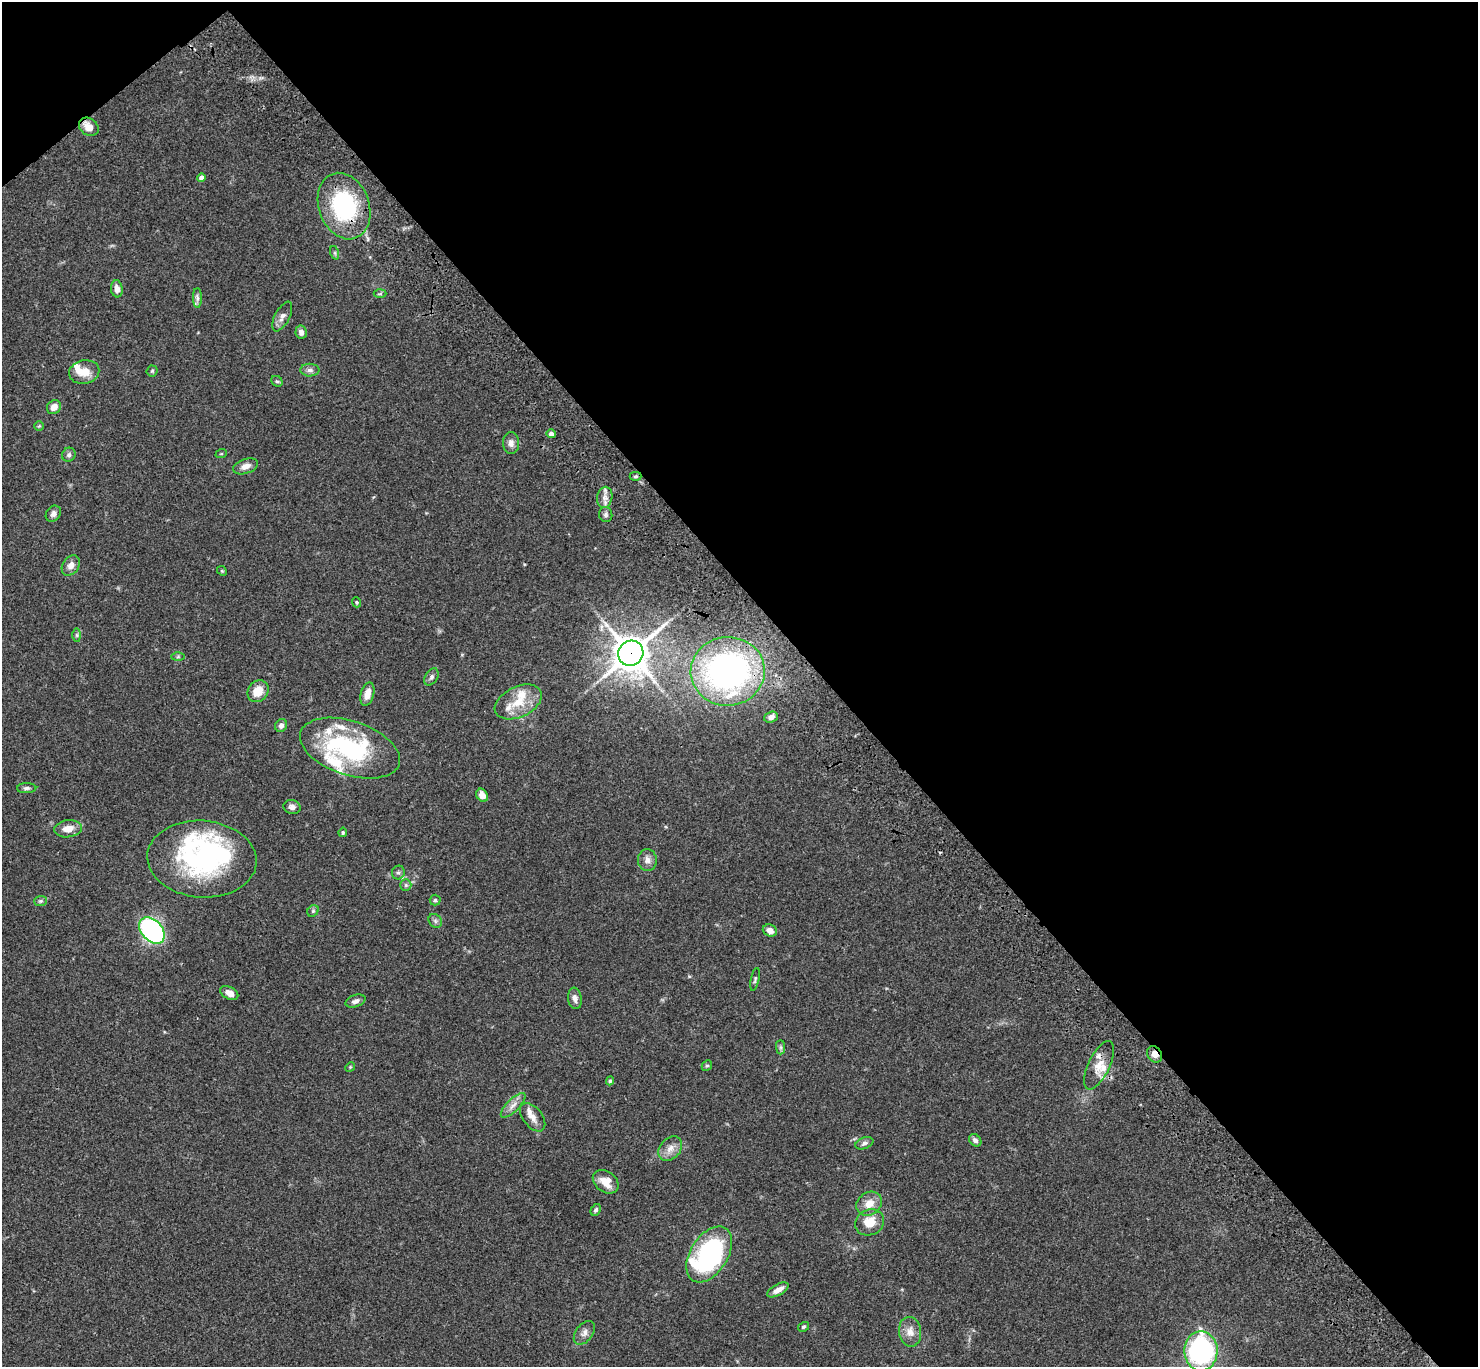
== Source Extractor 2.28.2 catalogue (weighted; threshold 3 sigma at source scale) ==
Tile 3 of 4 x 4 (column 3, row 1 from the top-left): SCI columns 3055-4530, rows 4478-5842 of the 6106 x 6084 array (HDU 1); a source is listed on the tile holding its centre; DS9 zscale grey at full resolution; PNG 1480 x 1369 px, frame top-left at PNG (2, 2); each listed source drawn as its Kron ellipse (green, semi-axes under 4 px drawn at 4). Shown black and unused: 45% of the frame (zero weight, under 3 of 4 exposures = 6% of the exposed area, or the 3 px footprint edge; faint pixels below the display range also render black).
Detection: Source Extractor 2.28.2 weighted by HDU 2 'WHT'; one run over the whole footprint, this tile lists its part. Background 0.0591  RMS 0.0053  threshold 0.0237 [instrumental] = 3 sigma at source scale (4.5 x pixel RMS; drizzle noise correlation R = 1.50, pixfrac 1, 0.05/0.05 arcsec/px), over >= 5 px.
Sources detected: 90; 2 inside a brighter object's white glare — neither listed nor drawn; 10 inside a brighter listed object's ellipse — not listed separately; the other 78 listed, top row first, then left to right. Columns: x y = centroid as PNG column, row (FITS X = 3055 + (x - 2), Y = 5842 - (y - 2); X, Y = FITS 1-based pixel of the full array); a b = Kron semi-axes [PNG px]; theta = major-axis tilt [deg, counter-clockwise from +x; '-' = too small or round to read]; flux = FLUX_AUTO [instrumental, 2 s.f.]
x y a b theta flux
89 127 10 8 -39 5.4
202 178 4 4 - 3.8
344 206 34 25 -70 56
335 253 7 4 -71 0.88
117 289 8 5 -83 3.4
380 294 6 4 2 0.73
197 298 10 4 -90 1.5
282 316 16 7 62 2.9
301 332 6 5 - 2.3
310 370 9 6 0 1.8
152 371 5 5 - 0.79
84 372 15 12 12 7.3
277 381 6 5 - 0.79
54 407 7 6 - 4.2
39 426 5 5 - 0.68
551 434 4 4 - 2
511 443 11 8 -89 2.7
221 454 6 3 19 0.54
69 455 7 6 - 1.4
246 466 13 7 18 3.5
636 476 6 4 1 0.83
605 497 10 7 80 2.9
53 514 9 7 50 1.9
606 514 7 6 - 1.3
71 566 11 8 56 3.5
222 571 5 4 - 0.59
357 602 5 4 - 0.66
77 635 7 4 -90 0.91
631 653 13 12 - 1000
178 657 6 4 1 0.76
728 671 37 34 4 150
431 677 9 6 59 1.5
258 691 12 9 51 7.8
367 694 12 6 75 4.9
518 702 25 15 26 12
771 717 7 5 20 2.1
281 726 7 6 - 1.9
350 748 52 27 -18 63
27 788 9 5 2 1.3
482 795 7 5 -56 4.2
292 807 9 7 -9 2.1
68 829 14 8 7 5.8
343 832 5 4 - 0.76
202 859 55 38 -4 82
647 860 11 9 -85 3
398 872 7 6 - 1.1
406 885 6 5 - 0.92
435 900 5 5 - 0.85
40 901 6 5 - 0.92
313 911 6 5 - 0.96
435 921 7 6 - 1.3
152 930 15 10 -47 88
770 931 7 5 -25 3.1
755 979 11 4 78 1
229 993 10 6 -28 3.6
575 998 11 7 -80 2.4
355 1001 10 6 19 2.1
781 1047 7 4 -90 0.96
1155 1054 9 7 -54 3.2
1099 1065 26 10 65 7.7
707 1066 6 4 45 0.74
350 1067 5 4 - 0.54
610 1081 4 4 - 0.81
513 1105 16 6 45 3.3
533 1117 16 9 -52 4.1
975 1140 7 5 -46 2
864 1143 9 5 21 1.6
670 1149 14 10 50 4.4
606 1182 14 10 -37 6.5
869 1204 13 11 36 6.2
596 1210 6 4 60 1.1
870 1222 15 13 27 8.6
709 1254 31 18 58 90
778 1290 12 5 29 3.7
803 1327 6 4 30 0.75
910 1332 15 11 -81 5
584 1333 13 8 52 2.7
1201 1351 20 16 89 93
Overlapping masked pixels (flux is a lower limit): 5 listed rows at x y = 89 127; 344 206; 631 653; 1155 1054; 1099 1065